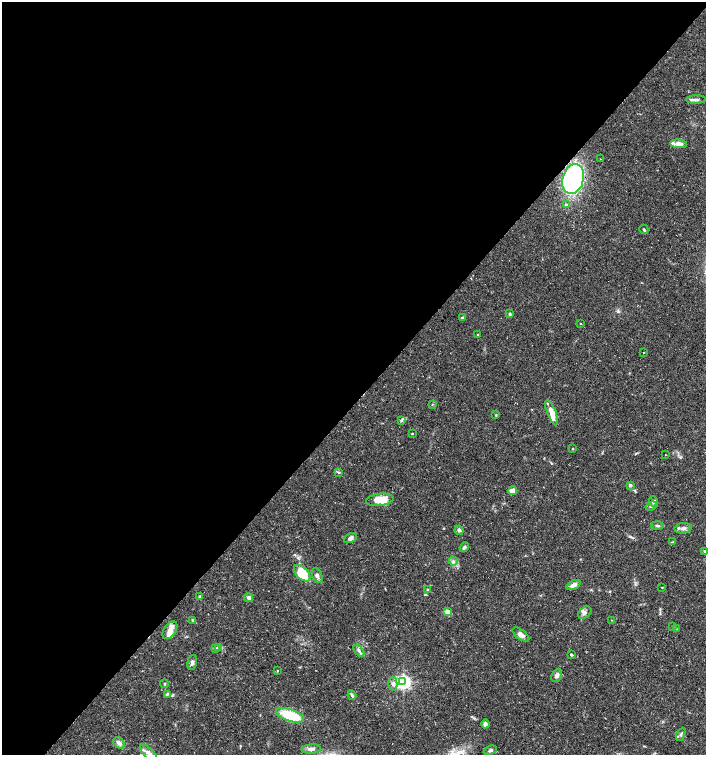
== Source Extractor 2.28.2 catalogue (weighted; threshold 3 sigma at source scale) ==
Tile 5 of 4 x 4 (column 1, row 2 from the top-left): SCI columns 165-1572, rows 3018-4522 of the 6027 x 6026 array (HDU 1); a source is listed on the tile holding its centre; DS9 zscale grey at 2 x 2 block average (1 PNG px = mean of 2 x 2 image px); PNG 708 x 757 px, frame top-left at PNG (2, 2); each listed source drawn as its Kron ellipse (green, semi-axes under 4 px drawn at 4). Shown black and unused: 53% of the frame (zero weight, under 3 of 5 exposures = <1% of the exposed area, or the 3 px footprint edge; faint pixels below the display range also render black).
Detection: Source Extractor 2.28.2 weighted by HDU 2 'WHT'; one run over the whole footprint, this tile lists its part. Background 0.0289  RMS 0.0022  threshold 0.00999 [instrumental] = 3 sigma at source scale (4.5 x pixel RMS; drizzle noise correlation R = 1.50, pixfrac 1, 0.0396/0.0396 arcsec/px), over >= 5 px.
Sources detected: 73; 7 inside a brighter listed object's ellipse — not listed separately; the other 66 listed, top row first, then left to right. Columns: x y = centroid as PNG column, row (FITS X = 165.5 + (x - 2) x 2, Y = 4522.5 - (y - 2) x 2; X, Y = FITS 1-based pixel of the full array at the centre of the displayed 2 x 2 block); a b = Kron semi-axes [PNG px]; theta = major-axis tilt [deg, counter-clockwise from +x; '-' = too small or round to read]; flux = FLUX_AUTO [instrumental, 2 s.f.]
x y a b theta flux
696 100 10 3 2 1.7
679 144 8 4 -6 3.7
600 159 2 2 - 0.43
573 179 15 10 73 99
566 205 4 3 - 0.62
644 229 5 2 - 0.59
510 314 4 3 - 0.79
462 318 3 3 - 1.1
581 323 2 2 - 0.24
478 335 2 2 - 0.73
644 352 2 2 - 0.22
432 404 3 2 - 0.31
552 412 13 4 -69 5.3
496 415 4 3 - 0.44
401 420 4 3 - 0.71
412 434 2 2 - 0.41
573 449 2 2 - 0.35
665 455 2 2 - 0.2
339 472 4 3 - 0.54
630 485 3 3 - 1.2
512 491 4 3 - 4.2
380 500 14 6 7 11
653 501 5 4 - 1.3
651 506 6 3 19 0.78
657 526 6 3 -3 0.93
683 528 9 5 5 2.1
459 530 5 3 - 1.2
350 538 7 4 25 1.6
673 542 3 3 - 0.42
464 547 5 3 - 1
705 551 3 2 - 0.5
453 561 4 3 - 1.1
302 573 10 6 -46 20
317 575 8 5 -68 1.6
573 585 7 4 25 2.4
662 587 3 2 - 0.26
428 590 3 3 - 0.44
200 596 3 3 - 0.8
249 598 4 3 - 2.1
447 612 3 3 - 7.4
585 613 7 5 40 1.4
193 620 4 3 - 0.92
611 620 2 2 - 0.19
673 627 3 2 - 0.32
676 629 3 2 - 0.28
170 630 10 6 56 4.1
521 635 10 4 -37 2.3
219 647 4 2 - 0.64
216 648 3 2 - 0.54
359 651 7 4 -51 1.4
571 655 2 2 - 0.98
192 662 7 4 75 1.5
277 671 2 2 - 0.31
557 675 7 5 65 1.7
403 682 4 4 - 160
164 683 4 2 - 0.52
393 684 6 4 87 1.7
167 694 4 3 - 0.78
352 695 5 3 - 0.98
290 715 15 6 -19 21
485 724 4 4 - 1.6
681 734 7 3 65 0.82
119 743 6 5 - 2.2
311 749 9 4 6 2.1
490 750 7 4 21 1.1
149 753 11 5 -42 3.3
Overlapping masked pixels (flux is a lower limit): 1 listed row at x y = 573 179
Isophote crosses this tile's border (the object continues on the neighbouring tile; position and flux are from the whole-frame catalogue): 1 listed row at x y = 149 753
Diffuse or blended objects may show on this block-average render without a row.